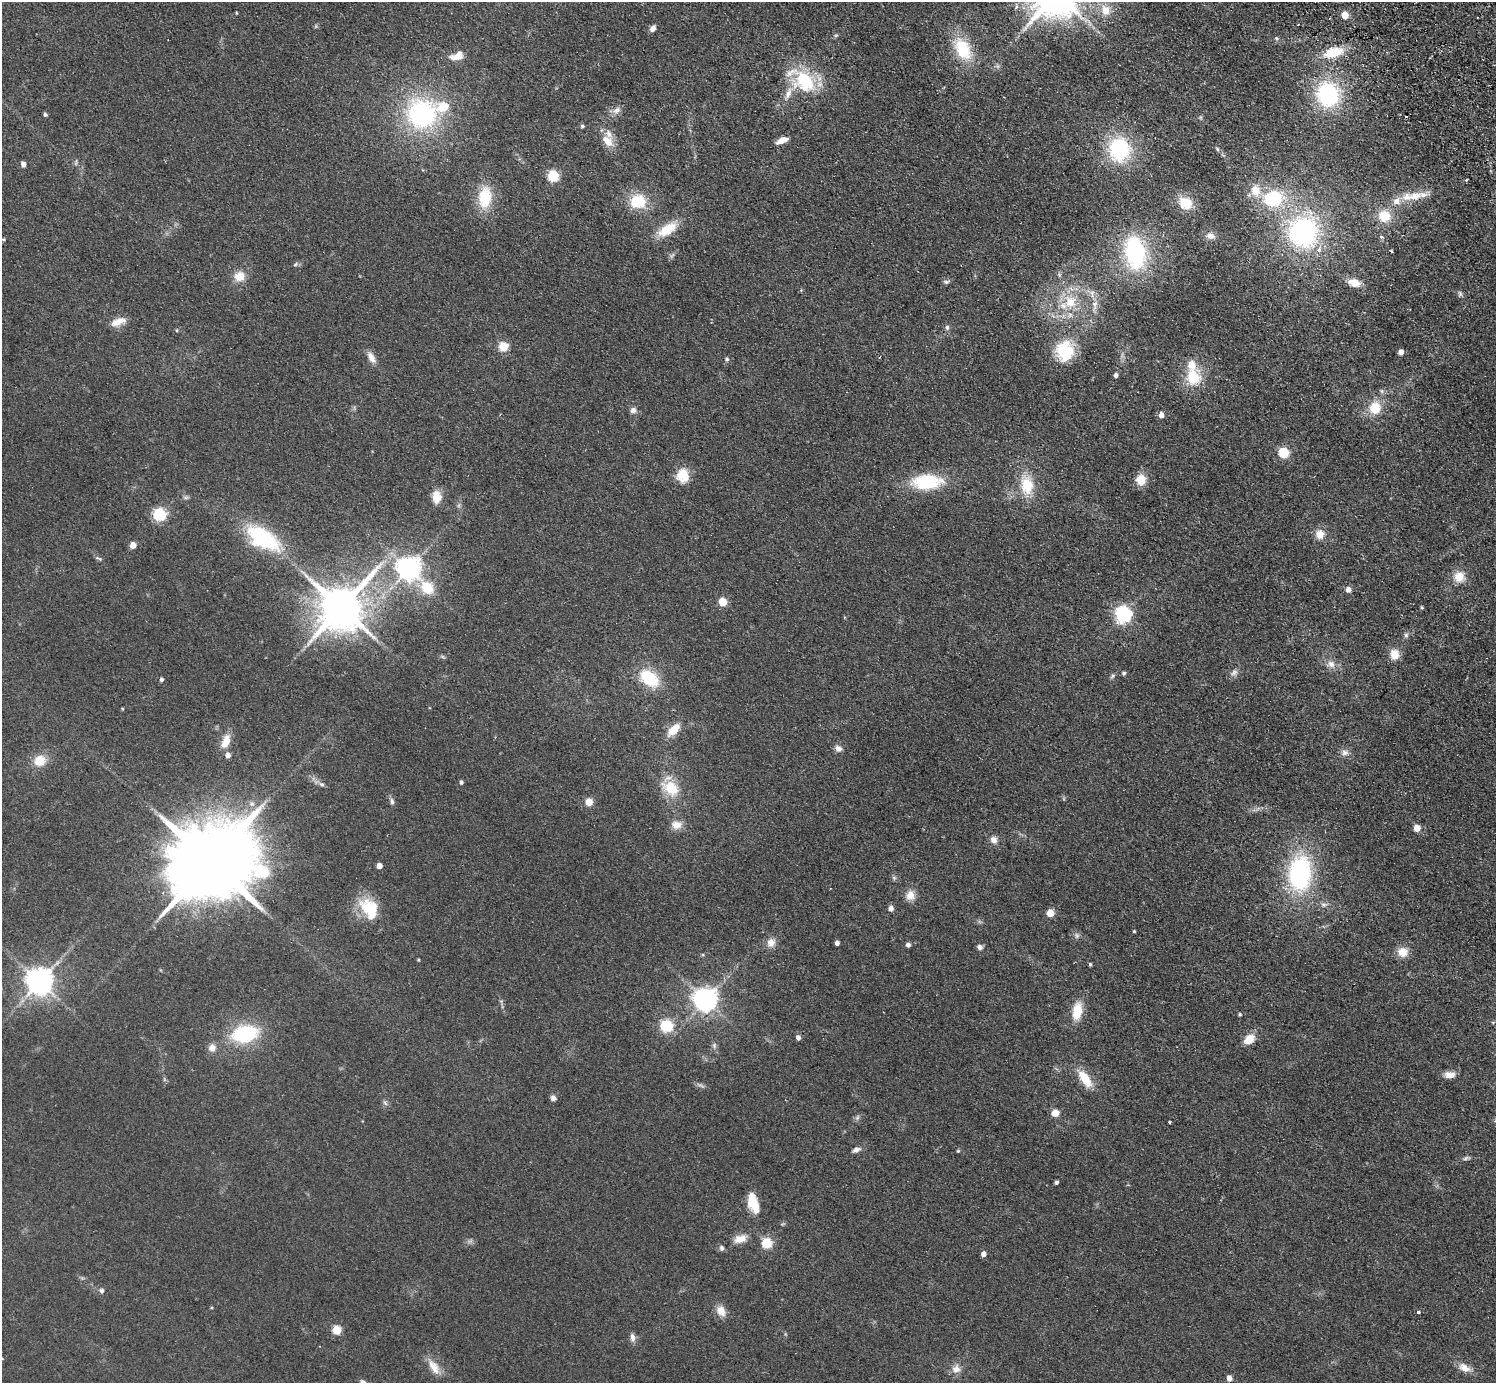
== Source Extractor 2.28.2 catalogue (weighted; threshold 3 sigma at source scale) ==
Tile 10 of 4 x 4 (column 2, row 3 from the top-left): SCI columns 1535-3028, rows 1724-3104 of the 6059 x 6067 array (HDU 1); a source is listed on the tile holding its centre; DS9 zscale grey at full resolution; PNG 1498 x 1385 px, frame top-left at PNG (2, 2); no overlay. Shown black and unused: <1% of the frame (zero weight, under 2 of 3 exposures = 3% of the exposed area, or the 3 px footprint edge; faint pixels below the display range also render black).
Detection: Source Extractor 2.28.2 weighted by HDU 2 'WHT'; one run over the whole footprint, this tile lists its part. Background 0.0635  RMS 0.009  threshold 0.0404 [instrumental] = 3 sigma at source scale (4.5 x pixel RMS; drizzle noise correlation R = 1.50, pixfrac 1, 0.05/0.05 arcsec/px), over >= 5 px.
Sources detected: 164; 2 too faint to see at this stretch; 2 cosmic-ray / hot-pixel residue — not listed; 6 inside a brighter listed object's ellipse — not listed separately; the other 154 listed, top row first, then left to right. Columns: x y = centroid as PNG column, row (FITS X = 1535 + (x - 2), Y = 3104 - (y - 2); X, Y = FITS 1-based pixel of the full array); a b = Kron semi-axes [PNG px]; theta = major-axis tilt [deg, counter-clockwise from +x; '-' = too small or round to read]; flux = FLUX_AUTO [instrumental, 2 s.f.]
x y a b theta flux
1016 7 4 3 - 3.7
1106 10 15 13 -74 12
236 13 4 2 - 0.74
1345 15 5 5 - 23
653 29 7 5 52 4.2
836 35 6 4 19 1.3
1277 38 6 5 - 1.4
962 49 28 18 -62 39
1333 52 23 11 15 24
457 56 17 9 17 10
803 80 30 19 -34 61
788 94 18 8 69 8.6
1328 94 24 21 -78 87
617 110 12 8 29 4.9
422 114 32 31 - 130
45 115 4 3 - 2
582 126 4 4 - 1.7
782 140 12 5 23 8.7
607 141 18 13 -48 12
1119 149 22 20 -89 75
1217 149 6 4 -49 1.3
1223 155 6 4 -33 1.2
23 164 5 4 - 5.9
553 176 5 5 - 91
1466 180 3 3 - 2
1412 196 37 11 8 19
485 198 25 15 82 32
1273 199 22 17 13 55
638 202 15 13 -2 32
1185 203 14 12 -29 21
1384 216 14 13 - 19
667 229 26 12 32 21
1303 232 36 35 - 150
1210 236 11 9 -15 5.7
1381 237 3 3 - 4.1
3 239 4 4 - 0.99
1135 253 37 23 -81 96
295 264 6 4 33 1.5
239 276 12 11 - 12
946 282 8 5 1 2
1354 283 13 8 -15 13
1092 293 13 7 -76 5.6
1460 294 8 6 89 2.1
1070 302 20 19 - 29
1095 304 11 8 70 5.9
118 322 20 8 21 9.2
947 327 7 5 -75 2
177 330 5 3 - 0.77
503 347 5 5 - 48
1065 351 27 23 74 37
1401 352 5 4 - 6.4
371 357 16 8 -58 6.8
727 359 6 5 - 1.7
1116 375 4 4 - 3.2
1193 377 21 18 79 29
1375 408 16 14 74 19
633 410 8 7 - 3.7
1161 415 5 5 - 6.4
1284 453 6 5 - 71
683 475 15 13 86 19
1141 480 12 10 -89 14
927 482 29 14 2 57
1027 485 22 14 -85 28
186 497 8 4 -8 1.7
436 497 16 11 -87 11
159 515 6 6 - 140
1320 534 12 11 - 9.2
263 538 38 19 -32 79
133 545 5 4 - 11
99 558 9 4 -18 1.8
409 568 8 7 - 790
1459 577 13 13 - 12
427 588 22 13 -49 24
1348 589 7 7 - 3.7
722 602 5 5 - 30
341 607 13 12 - 4100
1422 607 4 3 - 1.1
1123 615 7 6 - 300
1406 635 7 6 - 2.1
1394 654 11 10 - 11
1331 664 12 10 -22 6.5
1234 672 10 8 42 3.8
1124 673 5 5 - 1.6
1112 676 8 4 46 1.7
649 678 22 15 -36 40
161 679 4 4 - 2.2
122 709 4 3 - 0.79
673 730 19 10 47 14
226 741 18 9 68 12
838 748 9 8 - 4
1345 752 10 9 - 4.6
228 755 5 5 - 5.2
40 761 13 12 - 15
461 782 4 4 - 2.3
321 784 9 5 -26 2.6
671 788 24 16 -37 27
392 801 9 6 -78 2.7
589 802 5 5 - 22
676 825 13 10 -2 8.5
1417 828 5 5 - 13
994 840 9 8 - 5.3
211 862 25 19 36 16000
379 866 4 4 - 7.3
1300 874 36 23 86 120
894 878 6 6 - 1.7
910 895 13 11 88 8
369 908 27 18 -56 35
891 908 5 4 - 5.3
1050 913 5 5 - 21
1134 931 4 3 - 0.98
1077 936 8 6 -89 2.4
771 943 12 11 - 6.9
837 943 4 4 - 3.4
908 945 5 4 - 2.9
980 947 6 6 - 3
1403 952 12 11 - 11
418 960 4 3 - 0.78
1090 964 4 3 - 1.3
40 982 8 8 - 1200
706 1000 8 7 - 810
1077 1011 18 10 81 21
1240 1014 4 4 - 1.3
1493 1022 5 3 - 0.93
666 1026 6 6 - 110
245 1034 30 18 12 60
798 1038 5 4 - 3.7
1249 1039 12 8 39 13
714 1046 10 6 82 2.6
212 1048 9 9 - 6.1
1450 1075 12 8 0 6.9
1085 1079 21 9 -54 21
553 1098 7 6 - 3
385 1103 8 4 -46 1.9
1055 1113 8 7 - 7.2
857 1118 8 5 59 1.9
1170 1122 3 3 - 1.8
856 1150 10 6 17 3.6
958 1151 4 4 - 1
1466 1158 11 4 17 2
1056 1182 4 3 - 2
753 1203 21 10 -74 21
740 1239 16 9 17 9.3
767 1243 5 5 - 70
722 1248 7 6 - 2.2
984 1254 5 4 - 5.2
102 1290 7 6 - 2.1
721 1311 14 10 -58 8.7
1418 1312 3 3 - 9.7
337 1330 5 5 - 43
632 1337 12 6 -79 3.8
434 1367 24 10 -55 11
1464 1368 16 9 -28 8.8
956 1369 13 11 38 6.7
1229 1378 5 4 - 6.7